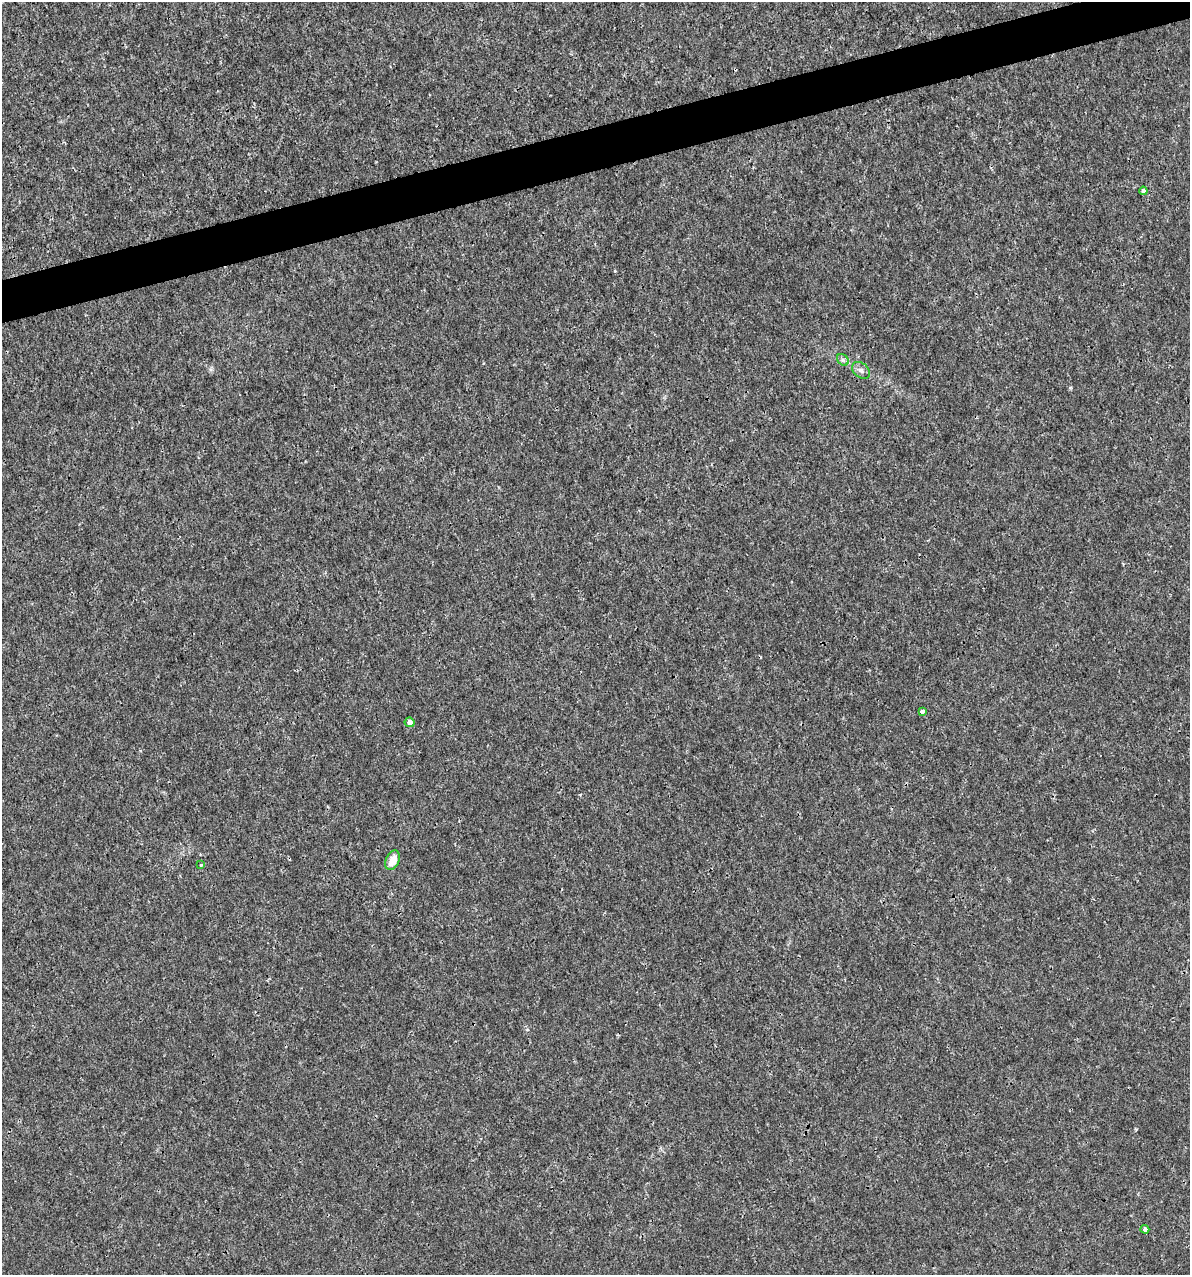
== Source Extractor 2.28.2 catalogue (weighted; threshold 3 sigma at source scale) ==
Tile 10 of 4 x 4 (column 2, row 3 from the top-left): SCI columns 1280-2467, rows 1274-2546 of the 4886 x 5091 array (HDU 1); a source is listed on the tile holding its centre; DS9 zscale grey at full resolution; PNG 1192 x 1277 px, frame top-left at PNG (2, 2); each listed source drawn as its Kron ellipse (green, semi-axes under 4 px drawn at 4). Shown black and unused: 3% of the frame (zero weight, under 3 of 4 exposures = <1% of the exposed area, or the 3 px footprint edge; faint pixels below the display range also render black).
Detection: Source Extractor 2.28.2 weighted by HDU 2 'WHT'; one run over the whole footprint, this tile lists its part. Background 3.56e-04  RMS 8.5e-04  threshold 0.00384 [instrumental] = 3 sigma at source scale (4.5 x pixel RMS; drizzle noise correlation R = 1.50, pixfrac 1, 0.0396/0.0396 arcsec/px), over >= 5 px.
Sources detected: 8; all 8 listed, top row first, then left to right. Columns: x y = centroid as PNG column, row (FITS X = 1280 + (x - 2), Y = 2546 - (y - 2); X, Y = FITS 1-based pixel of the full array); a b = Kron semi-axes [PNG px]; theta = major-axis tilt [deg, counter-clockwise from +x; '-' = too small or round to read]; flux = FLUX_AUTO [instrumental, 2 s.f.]
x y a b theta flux
1143 191 4 4 - 0.31
843 360 6 5 - 0.19
861 370 10 7 -38 0.34
922 711 4 4 - 0.56
410 722 5 5 - 0.52
393 860 10 6 66 1.2
201 865 3 3 - 0.13
1145 1229 4 4 - 0.31